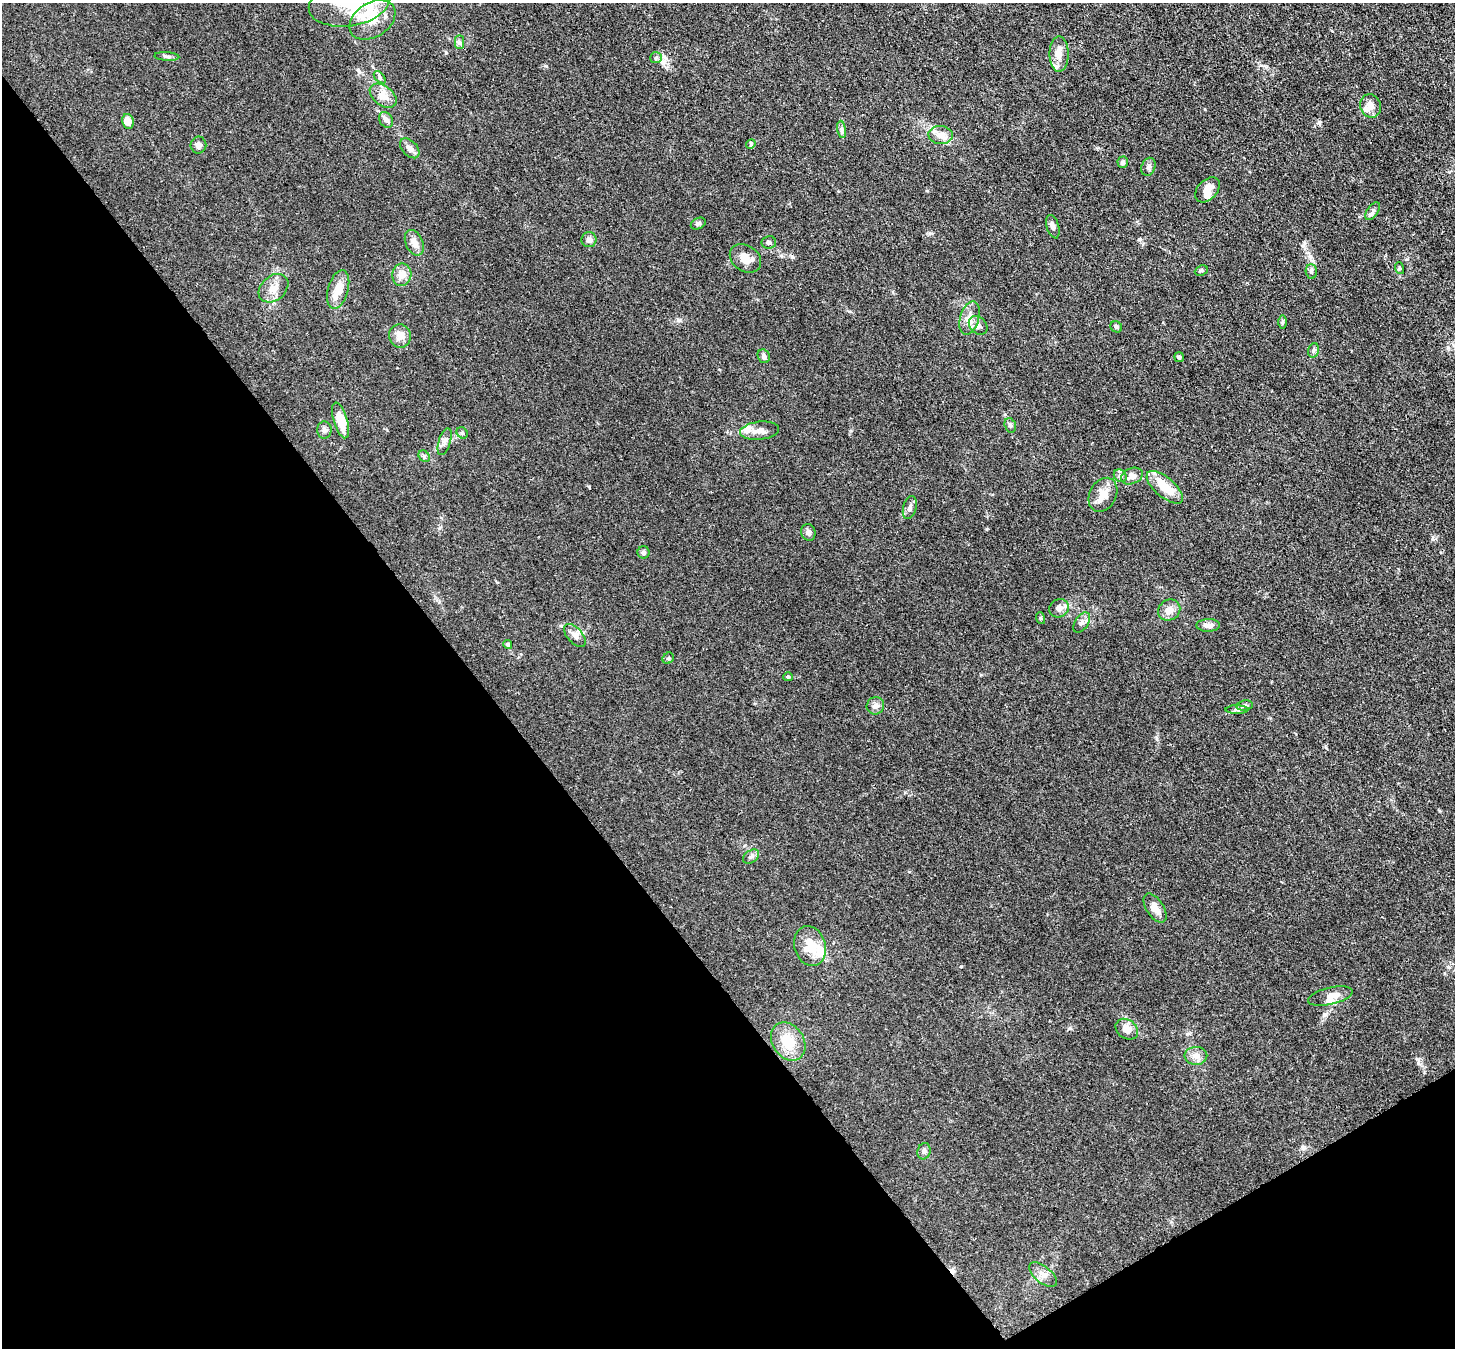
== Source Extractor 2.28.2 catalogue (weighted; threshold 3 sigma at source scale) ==
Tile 14 of 4 x 4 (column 2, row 4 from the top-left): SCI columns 1531-2983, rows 346-1691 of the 5970 x 5942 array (HDU 1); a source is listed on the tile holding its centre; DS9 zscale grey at full resolution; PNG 1457 x 1350 px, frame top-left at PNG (2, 3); each listed source drawn as its Kron ellipse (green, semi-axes under 4 px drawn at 4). Shown black and unused: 36% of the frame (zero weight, under 3 of 4 exposures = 7% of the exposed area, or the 3 px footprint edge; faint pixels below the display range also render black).
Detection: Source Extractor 2.28.2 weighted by HDU 2 'WHT'; one run over the whole footprint, this tile lists its part. Background 0.021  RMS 0.0029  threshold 0.0129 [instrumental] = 3 sigma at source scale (4.5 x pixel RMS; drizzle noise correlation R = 1.50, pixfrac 1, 0.05/0.05 arcsec/px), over >= 5 px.
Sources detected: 82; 1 cosmic-ray / hot-pixel residue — neither listed nor drawn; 6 inside a brighter listed object's ellipse — not listed separately; the other 75 listed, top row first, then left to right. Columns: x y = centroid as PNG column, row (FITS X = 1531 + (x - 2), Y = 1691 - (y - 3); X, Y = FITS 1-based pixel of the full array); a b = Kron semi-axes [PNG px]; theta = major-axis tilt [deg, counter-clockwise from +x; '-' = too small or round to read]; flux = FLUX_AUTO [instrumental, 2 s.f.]
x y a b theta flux
349 4 40 22 9 15
372 20 25 17 33 6.5
459 42 7 4 -90 0.59
1059 54 17 9 90 2.9
167 56 12 4 -4 0.74
656 58 6 5 - 0.54
380 77 7 4 -46 0.55
383 96 15 9 -38 2.7
1370 106 12 10 -67 1.9
386 120 8 6 -58 1.4
128 121 7 6 - 2.8
842 129 9 4 -81 0.61
941 135 12 9 -3 2.3
751 144 5 4 - 0.35
198 145 8 8 - 1.2
410 148 12 7 -47 1.4
1123 162 6 5 - 0.76
1148 167 9 7 68 0.82
1208 190 15 9 46 2.6
1373 211 10 5 54 0.8
698 224 8 5 25 0.57
1053 227 12 6 -73 1.1
589 240 7 7 - 1
769 242 7 6 - 0.62
414 243 13 8 -65 1.9
745 258 17 13 -35 3.1
1399 268 6 3 -72 0.3
1201 270 7 5 24 0.52
1311 272 7 5 -88 0.63
402 275 11 9 78 2.4
273 288 16 12 41 3
338 289 20 10 74 4.1
970 318 17 9 74 2.8
1282 322 7 4 -90 0.47
978 325 10 8 -44 1.3
1116 327 6 5 - 0.56
400 336 12 11 - 2.3
1314 350 7 5 75 0.6
764 356 7 6 - 0.84
1179 357 5 4 - 0.43
340 420 18 7 -73 5.3
1010 425 7 5 -73 0.62
324 430 8 7 - 1
760 431 19 9 6 2.4
462 433 6 5 - 0.48
445 442 14 6 73 1.2
424 456 6 5 - 0.5
1120 476 7 5 -44 0.65
1132 476 11 7 23 1.9
1165 487 22 9 -40 7.9
1103 495 18 13 62 3.6
910 508 12 6 75 1.1
808 532 8 7 - 1.1
644 552 6 6 - 0.66
1059 608 10 9 - 1.5
1169 610 11 10 - 2.3
1040 618 6 4 -72 0.34
1082 622 11 6 58 1
1208 625 12 6 1 1.7
575 635 14 7 -48 1.6
508 644 4 4 - 0.65
668 658 6 5 - 0.41
788 677 5 4 - 0.34
1245 705 8 5 8 0.62
875 706 9 8 - 1.5
1237 710 11 4 -1 0.73
751 857 9 6 36 0.81
1155 908 16 8 -57 2.8
810 946 20 15 -72 5.8
1330 996 23 8 13 2.6
1127 1029 12 9 -36 2.6
788 1042 20 15 -56 6.9
1196 1056 11 9 2 1.7
924 1151 8 6 72 0.75
1043 1274 16 8 -40 1.9
Isophote crosses this tile's border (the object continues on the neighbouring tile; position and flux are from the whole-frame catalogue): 1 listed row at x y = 349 4
Unlisted compact peaks at least as high as the median listed source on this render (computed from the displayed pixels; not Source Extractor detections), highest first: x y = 1418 1059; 546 66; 1140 239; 930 233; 1432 539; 679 320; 1407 259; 851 431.